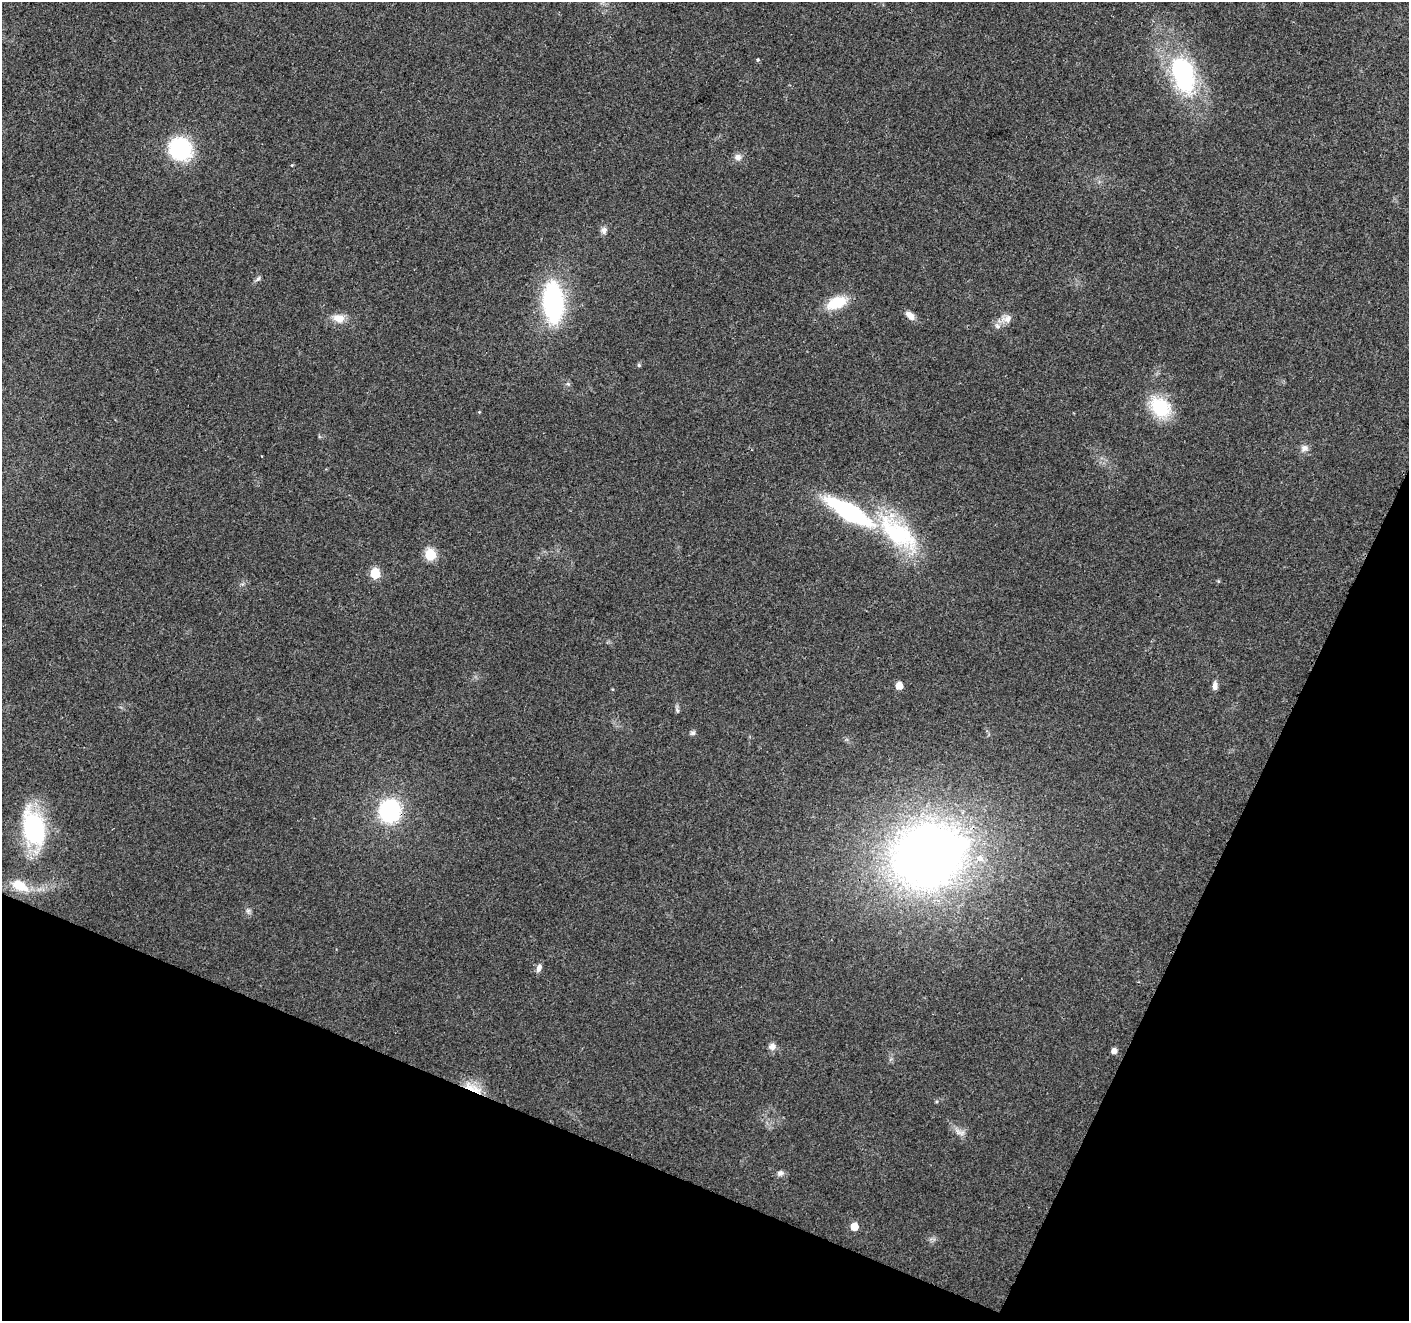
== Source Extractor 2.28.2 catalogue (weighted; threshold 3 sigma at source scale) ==
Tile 15 of 4 x 4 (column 3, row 4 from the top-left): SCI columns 2820-4226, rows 211-1529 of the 5644 x 5762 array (HDU 1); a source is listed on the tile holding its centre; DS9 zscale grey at full resolution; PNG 1411 x 1323 px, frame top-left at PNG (2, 2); no overlay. Shown black and unused: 21% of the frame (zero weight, under 3 of 4 exposures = <1% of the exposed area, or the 3 px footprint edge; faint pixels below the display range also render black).
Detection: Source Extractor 2.28.2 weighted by HDU 2 'WHT'; one run over the whole footprint, this tile lists its part. Background 0.0255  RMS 0.0032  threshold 0.0142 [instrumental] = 3 sigma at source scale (4.5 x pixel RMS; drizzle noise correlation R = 1.50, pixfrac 1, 0.0396/0.0396 arcsec/px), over >= 5 px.
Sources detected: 37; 1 inside a brighter object's white glare — not listed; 1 inside a brighter listed object's ellipse — not listed separately; the other 35 listed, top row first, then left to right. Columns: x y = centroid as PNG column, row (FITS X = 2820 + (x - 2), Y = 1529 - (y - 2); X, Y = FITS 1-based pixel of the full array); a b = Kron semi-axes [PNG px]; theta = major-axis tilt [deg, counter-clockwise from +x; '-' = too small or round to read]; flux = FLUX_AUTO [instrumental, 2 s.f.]
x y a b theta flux
758 60 4 3 - 0.53
1183 75 46 25 -74 43
180 149 19 18 - 31
738 157 9 9 - 1.7
604 230 9 7 81 1.4
258 279 9 5 51 0.77
553 302 38 19 -86 50
837 303 23 12 22 9.4
910 315 13 7 -43 2.4
339 318 16 11 -18 3.7
1007 319 16 10 8 2.6
639 365 5 5 - 0.49
568 384 6 4 -18 0.49
1160 407 24 18 -42 17
1304 448 11 10 - 1.7
850 512 42 13 -30 52
898 533 63 27 -43 35
430 554 6 6 - 25
375 573 6 6 - 18
899 686 5 5 - 4.5
1215 686 11 6 -84 1.5
677 710 7 4 -46 0.58
693 733 7 6 - 0.77
390 811 18 16 81 39
34 828 35 19 -80 44
928 855 56 49 27 300
20 885 22 12 -28 7.1
248 911 8 6 90 0.9
539 968 11 6 75 1.4
772 1047 8 8 - 1.8
1114 1051 5 5 - 2
473 1088 31 9 -27 6
960 1132 17 7 -22 2
780 1173 9 8 - 1.1
854 1226 6 5 - 6.3
Overlapping masked pixels (flux is a lower limit): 3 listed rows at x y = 390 811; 928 855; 473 1088